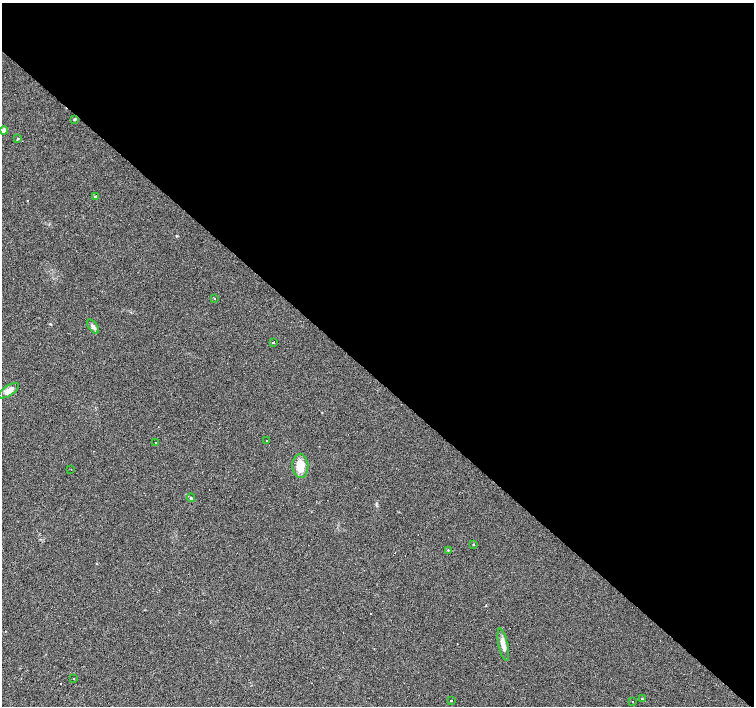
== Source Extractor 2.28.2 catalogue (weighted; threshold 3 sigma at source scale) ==
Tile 3 of 4 x 4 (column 3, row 1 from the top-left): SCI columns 3012-4515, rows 4455-5862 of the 6019 x 6023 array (HDU 1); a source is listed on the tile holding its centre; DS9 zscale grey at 2 x 2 block average (1 PNG px = mean of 2 x 2 image px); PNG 756 x 708 px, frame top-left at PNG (2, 3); each listed source drawn as its Kron ellipse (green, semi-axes under 4 px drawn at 4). Shown black and unused: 54% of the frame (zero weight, under 2 of 3 exposures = <1% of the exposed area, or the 3 px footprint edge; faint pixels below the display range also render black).
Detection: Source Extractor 2.28.2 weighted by HDU 2 'WHT'; one run over the whole footprint, this tile lists its part. Background 0.0279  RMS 0.0059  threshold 0.0267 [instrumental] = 3 sigma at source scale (4.5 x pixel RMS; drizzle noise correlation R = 1.50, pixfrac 1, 0.0396/0.0396 arcsec/px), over >= 5 px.
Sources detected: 26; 6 cosmic-ray / hot-pixel residue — neither listed nor drawn; the other 20 listed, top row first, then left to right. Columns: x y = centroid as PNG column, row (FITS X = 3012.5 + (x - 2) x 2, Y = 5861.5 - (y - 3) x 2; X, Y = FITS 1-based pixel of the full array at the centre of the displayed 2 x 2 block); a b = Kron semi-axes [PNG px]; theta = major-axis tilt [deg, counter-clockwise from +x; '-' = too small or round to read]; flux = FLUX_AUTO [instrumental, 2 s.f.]
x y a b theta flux
75 119 4 2 - 1.1
4 130 4 4 - 5.4
18 139 3 2 - 1.6
95 197 3 2 - 0.95
214 298 2 2 - 3.8
93 326 8 4 -53 4.3
273 342 2 2 - 60
9 391 12 5 33 9.9
267 441 2 2 - 0.74
156 443 2 2 - 6.2
300 466 12 8 -88 19
71 469 2 2 - 0.84
191 498 4 3 - 1.9
473 544 3 2 - 0.81
448 550 3 2 - 0.82
503 645 16 4 -78 11
74 678 2 2 - 2.9
642 699 3 2 - 0.68
451 701 2 2 - 6
632 701 2 2 - 1.9
Diffuse or blended objects may show on this block-average render without a row.